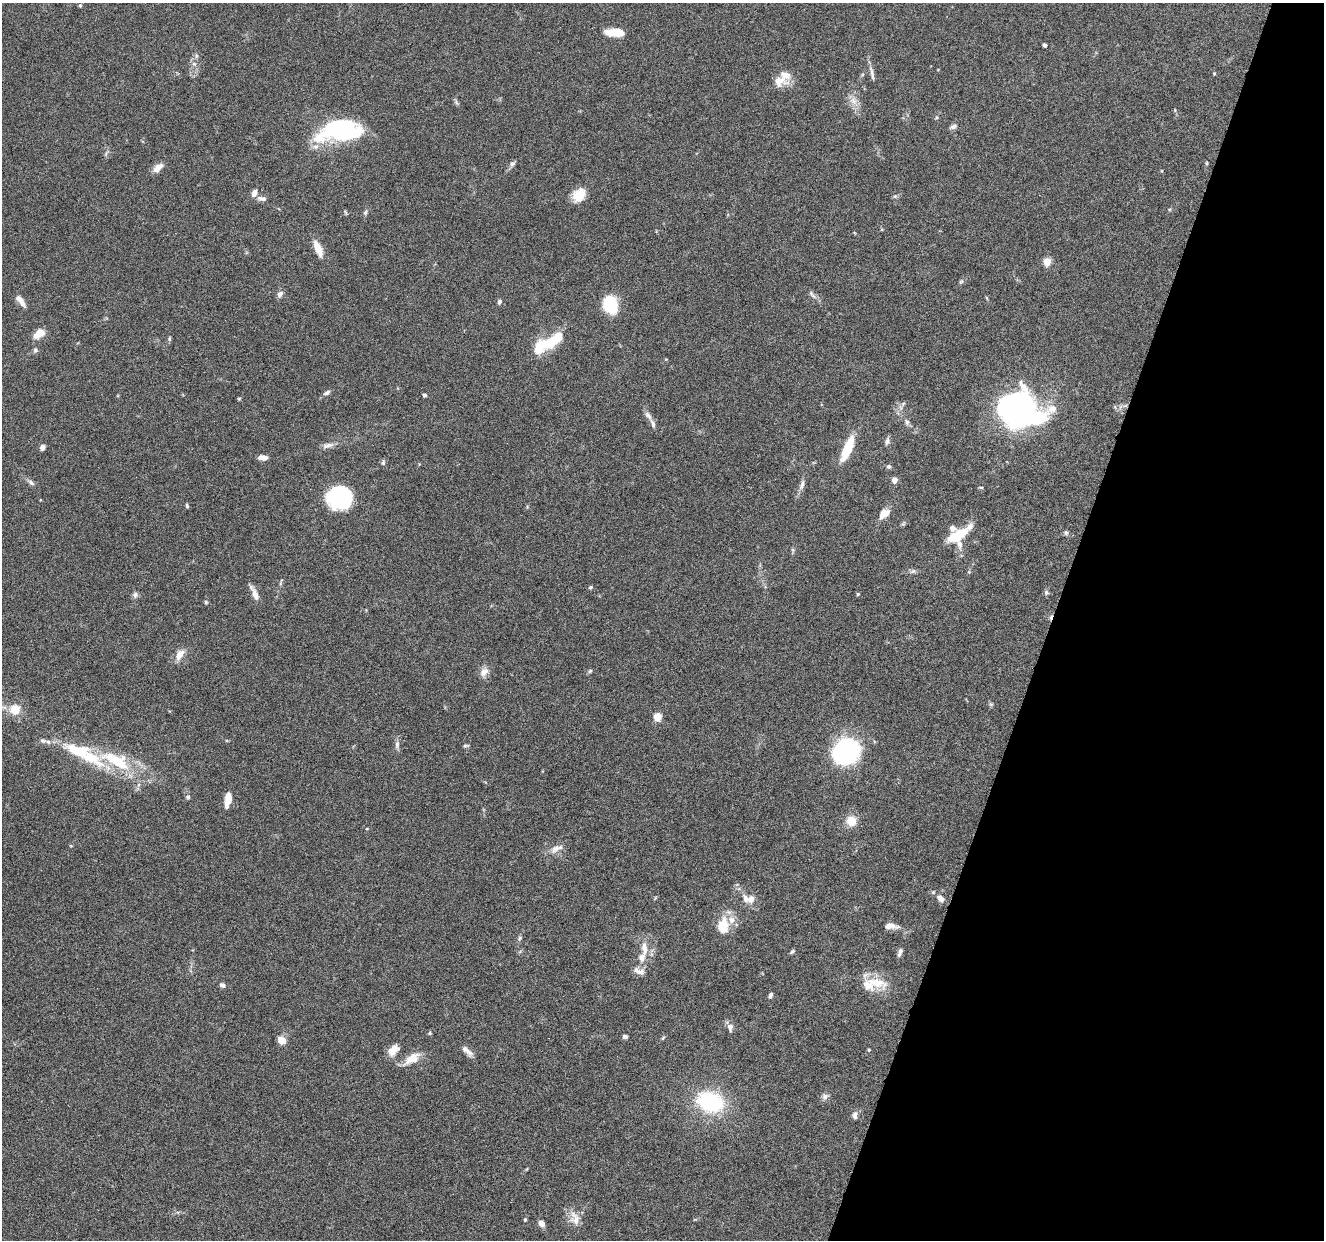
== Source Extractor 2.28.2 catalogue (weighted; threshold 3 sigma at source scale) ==
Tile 8 of 4 x 4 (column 4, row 2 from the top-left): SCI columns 3975-5296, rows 2740-3977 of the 5302 x 5350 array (HDU 1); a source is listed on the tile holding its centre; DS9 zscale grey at full resolution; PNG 1326 x 1242 px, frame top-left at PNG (2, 3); no overlay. Shown black and unused: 21% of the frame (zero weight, under 4 of 8 exposures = <1% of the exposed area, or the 3 px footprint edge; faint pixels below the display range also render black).
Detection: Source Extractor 2.28.2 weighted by HDU 2 'WHT'; one run over the whole footprint, this tile lists its part. Background 0.0882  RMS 0.0047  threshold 0.0192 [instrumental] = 3 sigma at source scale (4.09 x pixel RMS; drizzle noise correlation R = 1.36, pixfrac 0.8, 0.05/0.05 arcsec/px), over >= 5 px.
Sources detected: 126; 6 inside a brighter object's white glare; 1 cosmic-ray / hot-pixel residue — not listed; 15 inside a brighter listed object's ellipse — not listed separately; the other 104 listed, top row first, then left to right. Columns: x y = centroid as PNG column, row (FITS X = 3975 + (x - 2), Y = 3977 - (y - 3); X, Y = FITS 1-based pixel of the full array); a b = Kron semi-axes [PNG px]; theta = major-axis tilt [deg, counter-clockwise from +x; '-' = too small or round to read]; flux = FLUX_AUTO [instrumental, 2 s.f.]
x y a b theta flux
80 5 5 4 - 0.55
614 32 21 8 -3 7.9
1045 45 4 3 - 0.81
196 56 6 4 72 0.7
194 64 7 6 - 1.3
872 74 23 4 -79 2
1214 74 4 3 - 0.39
779 81 20 14 -2 5.8
853 101 14 9 -44 3.2
937 117 6 4 -90 0.54
953 127 10 6 25 1.2
343 131 35 20 -2 52
1207 163 4 4 - 0.42
512 164 8 6 16 1
158 167 13 7 42 3.4
254 193 9 6 67 2.5
579 195 17 13 54 6.5
895 196 6 4 44 0.64
262 198 12 6 -12 1.7
365 212 6 5 - 0.76
318 248 16 7 -67 6.7
1047 262 5 5 - 9.1
961 282 6 4 19 0.56
280 294 8 6 61 1.8
812 294 16 4 -50 1.3
21 301 15 6 -52 2.9
499 302 6 5 - 0.92
611 304 14 10 -78 28
39 333 11 7 43 7
169 339 6 4 75 0.59
553 340 35 13 36 13
35 350 6 6 - 1
326 393 9 5 29 1.2
424 395 4 3 - 1
239 399 5 4 - 0.45
1023 409 30 21 77 110
648 415 12 6 -49 1.9
907 422 8 6 -88 1.2
887 441 11 6 77 1.4
327 445 16 7 11 2.2
42 447 6 5 - 2
847 449 26 8 66 15
263 457 10 5 -4 2.5
383 463 7 5 75 0.87
889 466 6 5 - 1
894 480 5 4 - 4.2
31 483 10 5 -38 1.3
802 485 14 5 70 1.9
981 487 5 3 - 0.49
342 498 29 16 0 28
40 500 3 2 - 0.28
187 506 6 4 -79 0.62
884 514 16 9 39 3.7
1066 533 7 5 -75 0.81
957 535 25 10 28 13
793 550 6 4 -71 0.58
913 571 8 5 30 0.97
590 587 5 4 - 0.59
1046 592 6 6 - 0.86
254 593 18 6 -64 3.3
858 594 4 4 - 0.46
135 595 9 6 89 1.2
206 602 6 4 -69 0.58
180 655 14 8 59 4
590 671 6 5 - 0.65
484 672 12 9 48 3
991 704 6 4 17 0.57
15 709 11 10 - 7.1
657 717 6 6 - 5.8
397 745 11 6 84 1.5
466 745 9 4 -4 0.7
78 751 63 16 -26 26
845 751 25 23 -23 56
188 797 6 5 - 0.81
228 802 16 7 64 3.4
851 821 11 10 - 6.1
555 848 15 9 36 3.1
751 899 9 7 75 2.8
940 899 11 7 -43 2.9
723 926 22 14 87 9.4
891 926 18 7 -5 3.2
520 938 7 5 73 0.76
644 948 21 8 -85 4.6
792 952 7 4 43 0.66
900 952 10 5 70 1.6
639 971 16 8 -19 2.6
876 982 33 14 -19 9.5
222 985 7 6 - 1.1
770 995 7 5 71 0.99
730 1027 9 6 -90 2.2
430 1033 5 4 - 0.52
625 1037 5 4 - 1.2
663 1038 7 3 53 0.52
282 1040 9 7 -31 4
393 1050 14 9 45 4.3
869 1050 4 4 - 0.44
467 1051 18 6 -41 2.4
412 1059 23 11 33 5.9
825 1096 9 8 - 1.5
710 1102 22 16 -19 43
855 1115 10 6 90 1.5
575 1218 21 13 -75 4.7
525 1219 5 4 - 0.47
542 1223 6 5 - 2.7